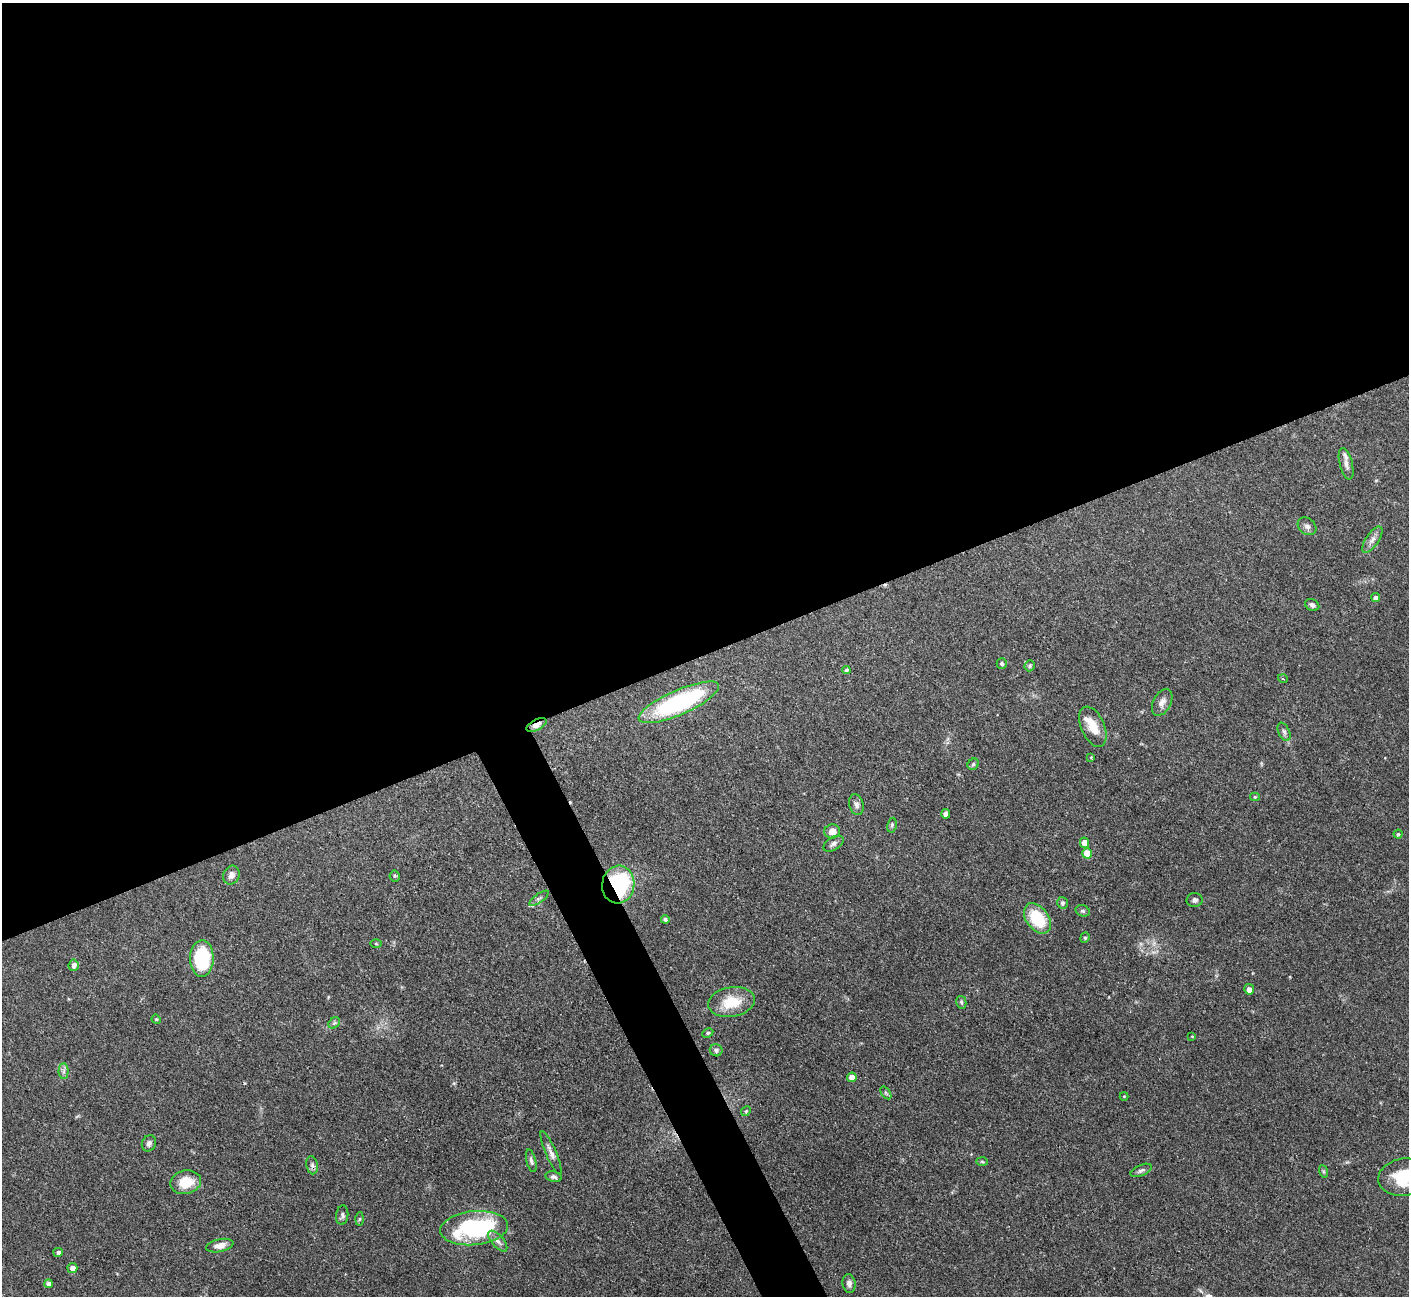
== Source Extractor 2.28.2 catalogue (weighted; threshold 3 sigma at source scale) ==
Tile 2 of 4 x 4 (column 2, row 1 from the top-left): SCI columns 1409-2815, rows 4040-5333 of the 5629 x 5618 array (HDU 1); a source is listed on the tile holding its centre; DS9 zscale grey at full resolution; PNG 1411 x 1298 px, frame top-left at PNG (2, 3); each listed source drawn as its Kron ellipse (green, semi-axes under 4 px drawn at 4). Shown black and unused: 53% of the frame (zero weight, under 3 of 4 exposures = <1% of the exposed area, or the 3 px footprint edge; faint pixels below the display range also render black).
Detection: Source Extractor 2.28.2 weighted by HDU 2 'WHT'; one run over the whole footprint, this tile lists its part. Background 0.0876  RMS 0.0036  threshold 0.0162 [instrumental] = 3 sigma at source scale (4.5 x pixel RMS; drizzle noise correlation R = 1.50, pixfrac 1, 0.05/0.05 arcsec/px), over >= 5 px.
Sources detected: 74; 1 cosmic-ray / hot-pixel residue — neither listed nor drawn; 3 inside a brighter listed object's ellipse — not listed separately; the other 70 listed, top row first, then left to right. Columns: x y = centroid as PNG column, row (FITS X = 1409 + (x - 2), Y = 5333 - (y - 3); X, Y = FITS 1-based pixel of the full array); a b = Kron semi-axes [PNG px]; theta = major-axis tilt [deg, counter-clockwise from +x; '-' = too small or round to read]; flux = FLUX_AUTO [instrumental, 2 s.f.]
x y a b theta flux
1346 464 16 6 -76 1.9
1307 526 10 8 -40 1.4
1372 540 15 6 56 2.1
1376 598 4 4 - 1.2
1312 605 7 5 -26 1.2
1002 663 5 5 - 0.68
1030 666 6 5 - 0.58
846 670 4 4 - 0.75
1283 679 5 3 - 0.34
679 702 43 12 24 49
1162 702 14 8 62 2.3
536 725 11 5 26 1.8
1093 727 21 11 -66 6.4
1284 732 10 5 -64 0.95
1091 757 3 3 - 0.25
973 764 6 5 - 0.65
1255 797 5 4 - 0.58
856 805 11 7 -75 1.5
946 814 5 4 - 1.8
892 825 7 4 81 0.64
832 831 8 7 - 2.8
1398 834 4 4 - 0.5
1084 843 5 4 - 3.4
833 844 11 6 32 1.2
1087 853 5 5 - 4.7
231 875 9 8 - 1.9
395 876 5 5 - 0.48
618 885 19 16 83 41
539 898 11 4 36 0.89
1195 900 8 7 - 1.1
1062 903 6 5 - 0.98
1083 911 7 5 -16 0.68
1037 918 17 11 -54 15
665 919 4 4 - 0.83
1085 938 5 4 - 0.53
376 944 6 4 -1 0.38
202 958 18 12 89 23
74 965 5 5 - 1.7
1249 989 5 5 - 2.1
731 1002 23 14 9 9.8
961 1002 6 5 - 0.71
156 1019 5 4 - 0.33
334 1023 6 5 - 0.72
708 1033 6 4 26 0.55
1192 1036 3 3 - 0.29
716 1050 6 6 - 0.91
64 1071 7 5 89 1
852 1077 5 4 - 3.3
886 1093 7 4 -53 0.58
1124 1096 4 4 - 0.32
746 1111 5 4 - 0.42
149 1143 8 7 - 1.2
551 1153 23 5 -67 2.1
531 1161 12 4 -76 1
982 1162 6 4 -2 0.47
312 1165 9 5 -79 1
1141 1170 11 5 23 1.1
1323 1171 6 4 -71 0.55
554 1177 8 5 -11 0.99
1404 1177 26 18 8 14
186 1182 15 11 12 8.1
342 1215 10 6 84 1.1
360 1219 6 4 88 0.51
474 1228 34 17 5 42
498 1241 13 6 -48 1.7
220 1246 14 6 12 2.7
58 1252 5 4 - 0.99
72 1268 5 5 - 1.9
48 1284 4 4 - 1.3
849 1284 9 6 -79 1.5
Overlapping masked pixels (flux is a lower limit): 2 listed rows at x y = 536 725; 618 885
Isophote crosses this tile's border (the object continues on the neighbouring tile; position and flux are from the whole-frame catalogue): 1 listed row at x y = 1404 1177